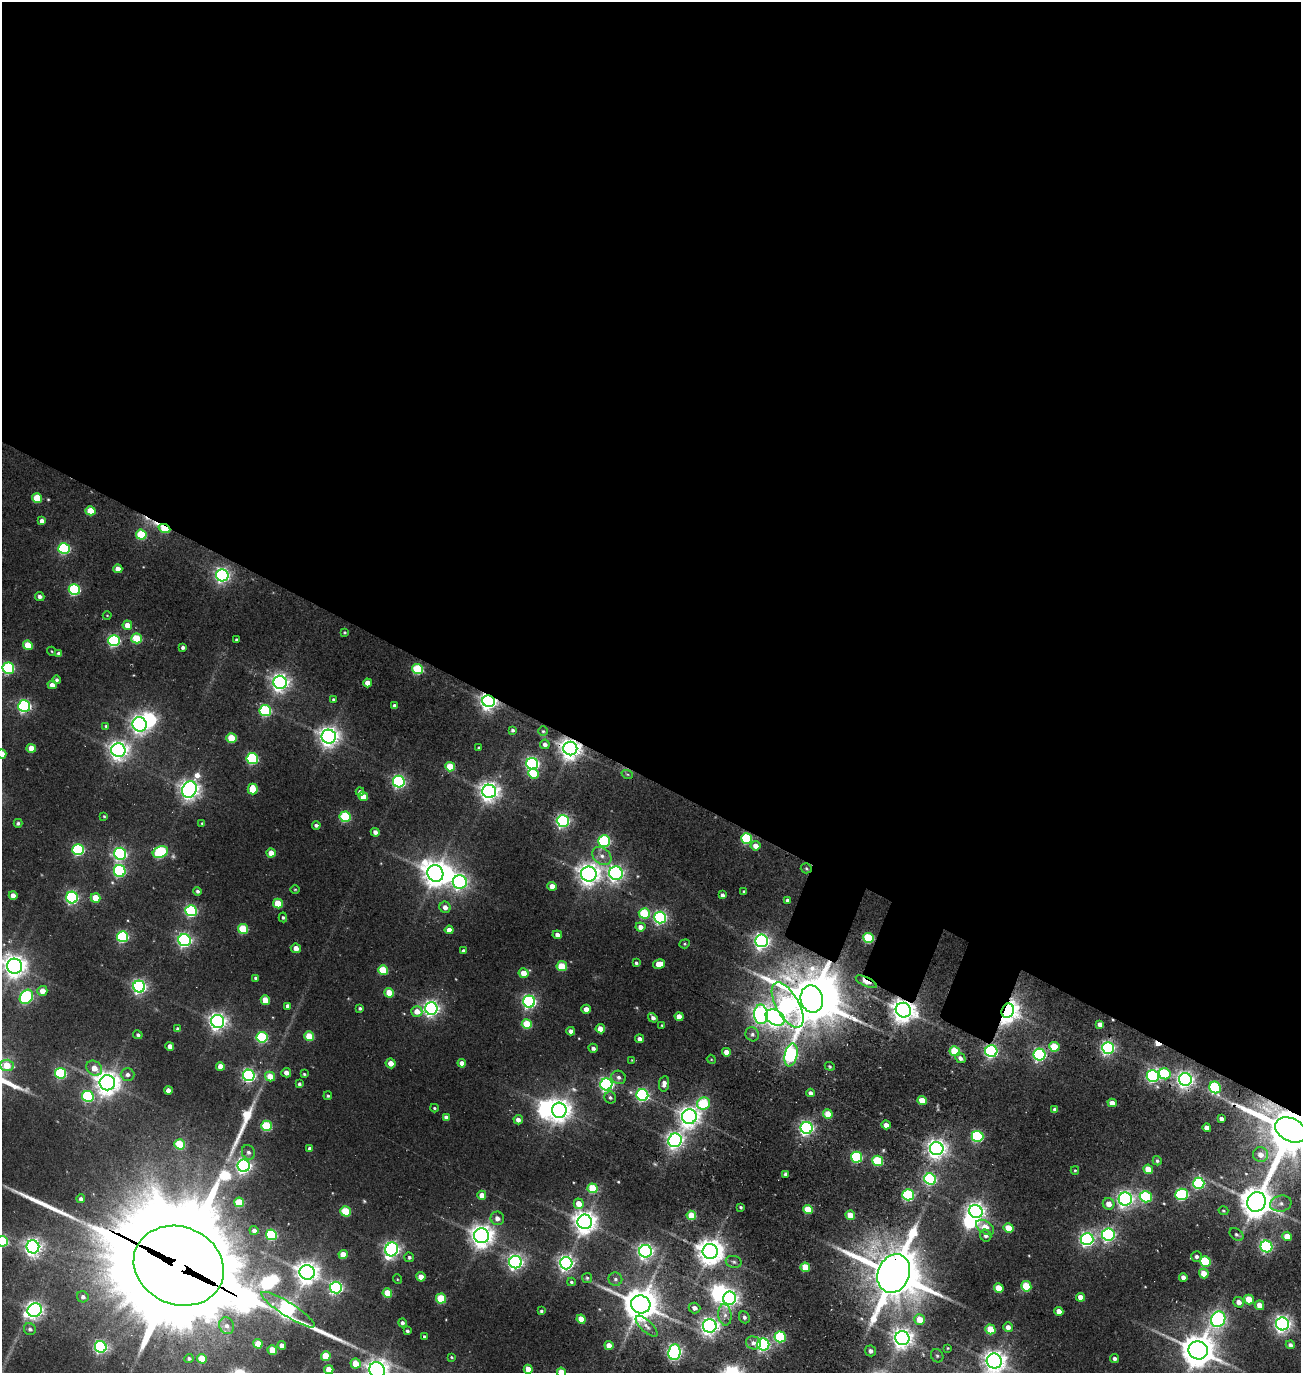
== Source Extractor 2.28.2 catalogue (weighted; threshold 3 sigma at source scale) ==
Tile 3 of 4 x 4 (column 3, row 1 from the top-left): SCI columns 2844-4142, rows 4290-5660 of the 5927 x 5905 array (HDU 1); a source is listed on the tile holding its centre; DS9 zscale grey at full resolution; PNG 1303 x 1375 px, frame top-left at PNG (2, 2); each listed source drawn as its Kron ellipse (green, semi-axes under 4 px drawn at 4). Shown black and unused: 58% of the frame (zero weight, under 3 of 5 exposures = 11% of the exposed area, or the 3 px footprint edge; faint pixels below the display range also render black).
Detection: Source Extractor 2.28.2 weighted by HDU 2 'WHT'; one run over the whole footprint, this tile lists its part. Background 0.14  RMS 0.047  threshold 0.212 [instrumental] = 3 sigma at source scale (4.5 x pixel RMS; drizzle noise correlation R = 1.50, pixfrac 1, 0.05/0.05 arcsec/px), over >= 5 px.
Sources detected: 337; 7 inside a brighter object's white glare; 3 cosmic-ray / hot-pixel residue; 3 long thin detections or spike segments (spike, bleed or trail) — neither listed nor drawn; the other 324 listed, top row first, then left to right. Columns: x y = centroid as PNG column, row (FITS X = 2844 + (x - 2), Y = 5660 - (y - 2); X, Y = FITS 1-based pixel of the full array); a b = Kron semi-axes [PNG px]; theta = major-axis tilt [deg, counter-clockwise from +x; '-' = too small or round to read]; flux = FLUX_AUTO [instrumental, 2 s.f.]
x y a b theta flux
37 498 5 4 - 140
90 511 5 4 - 97
42 521 4 4 - 20
164 528 6 4 -23 190
141 535 5 5 - 230
64 548 6 5 - 580
118 569 4 4 - 39
222 575 6 6 - 1300
74 590 5 5 - 500
40 596 4 4 - 11
107 615 4 3 - 3.3
127 625 5 4 - 41
345 632 4 4 - 6.7
136 638 5 5 - 210
236 640 3 3 - 7.1
114 641 6 5 - 710
28 645 5 4 - 95
183 647 4 4 - 13
51 651 4 3 - 3.6
59 654 4 4 - 18
8 668 6 5 - 500
418 669 5 5 - 290
56 680 4 4 - 10
280 682 7 6 - 2200
368 683 4 4 - 51
52 685 4 4 - 28
333 699 4 4 - 6.4
489 701 6 6 - 2100
24 706 6 6 - 820
395 706 4 4 - 17
265 711 6 5 - 450
140 724 7 7 - 1800
106 726 4 4 - 6.1
512 730 4 4 - 9.8
543 731 5 5 - 6.9
329 737 7 7 - 3000
231 738 5 5 - 150
545 744 5 4 - 19
479 747 3 2 - 3.8
31 748 5 4 - 66
570 749 7 6 - 3600
118 750 7 7 - 2600
2 754 5 4 - 45
252 758 6 5 - 500
532 764 6 6 - 1000
450 767 5 5 - 120
533 773 5 5 - 140
627 774 6 3 -18 6.2
399 782 6 6 - 900
253 789 5 5 - 130
189 790 8 7 - 2900
360 791 4 4 - 10
489 791 7 6 - 2800
363 796 5 4 - 58
104 816 4 3 - 4.4
345 817 5 5 - 340
563 821 6 6 - 960
18 823 4 4 - 9.4
202 823 4 3 - 4.9
316 825 4 4 - 11
375 832 4 4 - 19
747 839 5 5 - 370
604 841 6 6 - 530
755 846 5 4 - 34
78 850 5 5 - 560
160 852 8 5 20 500
271 853 4 4 - 60
120 854 6 6 - 900
602 856 10 8 -40 30
806 868 5 5 - 6.6
120 871 6 6 - 630
435 873 8 7 - 5300
616 873 7 6 - 1600
589 874 8 7 - 3500
460 882 7 7 - 1300
552 886 5 4 - 41
295 889 5 3 - 4.3
198 891 4 4 - 10
744 892 3 3 - 6.9
13 895 4 4 - 33
722 895 4 3 - 15
72 898 6 6 - 790
96 898 5 4 - 100
788 901 4 4 - 18
278 903 5 4 - 130
445 907 6 5 - 29
191 911 6 5 - 640
644 913 5 5 - 250
283 917 5 4 - 7.3
660 917 6 6 - 920
640 927 5 4 - 26
243 929 5 5 - 200
449 930 4 4 - 35
557 935 5 4 - 19
123 937 5 5 - 560
868 938 5 5 - 290
185 940 6 6 - 1200
762 941 6 6 - 1500
685 944 5 4 - 5.6
296 948 5 5 - 27
463 950 4 4 - 8.3
636 963 4 4 - 7.4
659 964 6 4 12 52
15 966 8 7 - 4100
562 966 5 5 - 150
383 970 5 5 - 180
524 973 5 4 - 67
256 978 3 3 - 9.5
866 982 11 4 -25 51
139 987 6 6 - 1200
42 991 5 5 - 47
389 993 5 4 - 80
26 997 8 6 53 680
812 999 13 11 -77 24000
265 1000 5 4 - 100
529 1002 6 6 - 1000
788 1005 25 11 -61 1200
288 1006 4 4 - 19
360 1008 4 3 - 9
431 1008 6 6 - 1700
586 1009 5 4 - 32
903 1010 8 7 - 4100
417 1011 5 5 - 50
1008 1011 7 6 - 3800
761 1014 10 7 -85 2000
679 1017 4 4 - 52
653 1018 5 4 - 16
775 1018 10 7 -30 2000
218 1021 6 6 - 2100
527 1024 5 5 - 180
1100 1024 4 4 - 28
662 1025 4 3 - 5.6
178 1029 4 3 - 15
600 1029 4 4 - 59
571 1031 4 4 - 22
752 1034 7 6 - 13
138 1035 5 4 - 11
309 1036 5 4 - 130
262 1037 5 5 - 440
640 1039 4 4 - 21
170 1046 4 4 - 23
1054 1047 5 5 - 150
593 1048 4 4 - 15
1108 1048 6 6 - 1100
955 1051 5 5 - 180
991 1051 6 6 - 870
726 1052 4 4 - 37
791 1055 11 6 78 1100
1039 1055 6 6 - 860
960 1058 5 4 - 17
711 1059 5 3 - 4
632 1060 3 2 - 2.3
391 1063 5 5 - 37
462 1063 4 4 - 25
7 1065 7 6 - 110
220 1066 4 4 - 43
830 1066 5 4 - 6.1
94 1068 8 7 - 70
61 1073 5 5 - 430
286 1073 5 4 - 19
304 1074 3 3 - 5.7
1165 1074 6 5 - 270
127 1075 7 6 - 17
249 1075 6 5 - 1000
270 1076 5 4 - 69
1153 1076 6 6 - 920
619 1077 7 6 - 18
1185 1079 6 6 - 1900
107 1083 8 7 - 4600
299 1084 4 4 - 7.6
606 1084 6 6 - 1000
664 1084 8 5 80 25
1215 1087 6 5 - 420
168 1091 4 4 - 35
810 1093 4 4 - 19
642 1095 6 5 - 770
88 1096 6 5 - 470
328 1096 4 4 - 7.9
610 1097 6 5 - 11
922 1101 4 4 - 80
704 1103 6 6 - 300
1112 1103 4 4 - 33
434 1108 4 3 - 5.4
1055 1109 4 3 - 11
559 1110 7 7 - 3900
828 1114 5 4 - 85
446 1117 4 4 - 18
689 1117 7 7 - 3100
1221 1119 4 3 - 17
518 1120 4 4 - 26
886 1125 5 4 - 27
267 1126 5 5 - 280
807 1128 6 6 - 1200
1207 1128 4 4 - 34
1291 1130 16 11 -27 35000
977 1136 6 5 - 530
675 1140 7 6 - 1900
180 1144 5 5 - 210
309 1148 3 3 - 9.7
937 1149 7 6 - 2700
248 1152 7 6 - 15
1261 1155 7 7 - 39
856 1157 5 5 - 460
878 1161 5 5 - 270
1157 1161 5 4 - 8.9
244 1166 6 6 - 1500
1148 1169 5 4 - 79
1075 1170 4 3 - 5.1
785 1174 4 3 - 13
930 1179 6 5 - 620
1199 1183 6 5 - 530
592 1188 5 5 - 190
1182 1194 6 5 - 580
482 1195 4 4 - 44
908 1195 5 5 - 570
1146 1197 6 5 - 470
81 1199 4 4 - 12
1125 1199 6 6 - 1800
239 1202 5 4 - 200
1256 1202 10 9 - 9000
579 1204 5 5 - 53
1109 1204 6 5 - 41
1281 1204 11 8 13 24
741 1207 3 3 - 7
808 1209 5 4 - 120
345 1211 5 5 - 200
976 1211 7 6 - 2200
1223 1211 5 4 - 5.6
691 1215 5 4 - 110
850 1215 5 4 - 82
497 1218 7 6 - 27
585 1222 7 7 - 4100
985 1227 10 6 -34 83
1009 1228 5 4 - 84
254 1230 4 4 - 14
1237 1234 7 5 -38 12
271 1235 5 5 - 400
1108 1235 6 6 - 1000
482 1236 7 7 - 4000
986 1236 6 5 - 15
1287 1236 5 4 - 63
1087 1239 6 6 - 1300
2 1241 5 5 - 360
1266 1246 6 5 - 750
33 1247 6 6 - 1900
392 1249 7 6 - 1600
645 1251 6 6 - 1700
710 1251 7 7 - 5500
343 1255 4 4 - 66
409 1257 5 4 - 8
1196 1257 5 5 - 15
1205 1261 5 5 - 290
515 1262 6 6 - 1600
734 1262 8 6 -15 12
566 1263 6 6 - 1600
179 1266 46 39 -23 190000
805 1267 5 4 - 110
307 1272 7 7 - 4000
894 1273 20 15 67 26000
1204 1273 5 4 - 64
421 1277 4 4 - 57
1183 1277 4 4 - 26
587 1278 5 5 - 7.9
397 1279 5 3 - 3.6
615 1279 7 6 - 14
571 1282 4 3 - 7.6
1026 1286 5 5 - 210
336 1288 6 6 - 860
999 1288 5 4 - 110
387 1293 5 4 - 120
83 1297 6 5 - 13
1080 1297 4 4 - 38
441 1298 5 5 - 210
729 1298 7 6 - 1700
1249 1299 5 4 - 100
1239 1302 5 5 - 29
641 1304 10 9 - 11000
1259 1305 5 4 - 37
694 1308 6 5 - 20
35 1310 7 6 - 2000
288 1310 31 7 -32 1900
541 1311 3 3 - 7.5
1059 1311 4 4 - 38
725 1315 11 6 -84 25
744 1317 6 5 - 10
581 1319 5 4 - 83
920 1319 5 5 - 78
1218 1319 8 7 - 1300
402 1323 4 4 - 11
1282 1324 6 6 - 1900
227 1326 8 7 - 22
647 1326 14 5 -44 22
710 1326 7 6 - 2100
1008 1327 5 5 - 24
30 1329 6 5 - 12
990 1329 5 5 - 140
407 1331 4 3 - 10
424 1336 3 3 - 6
780 1337 5 5 - 420
902 1338 7 7 - 3100
753 1343 7 6 - 23
258 1344 4 4 - 96
763 1344 6 6 - 960
282 1345 4 4 - 32
1290 1345 4 4 - 15
609 1346 4 4 - 56
101 1347 6 5 - 910
948 1348 4 3 - 4.1
272 1350 5 4 - 70
1198 1350 10 9 - 10000
870 1351 5 5 - 17
674 1352 8 6 85 1300
326 1356 5 4 - 150
937 1356 7 6 - 11
452 1357 3 3 - 4.4
189 1358 4 4 - 7.6
202 1359 5 4 - 84
1115 1359 4 4 - 13
994 1361 7 7 - 3400
355 1363 5 5 - 81
528 1369 4 4 - 49
329 1370 4 4 - 68
377 1370 8 7 - 3600
562 1372 5 4 - 85
Overlapping masked pixels (flux is a lower limit): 13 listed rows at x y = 164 528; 489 701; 570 749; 868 938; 866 982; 812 999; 903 1010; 1008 1011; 991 1051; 1039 1055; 1153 1076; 1291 1130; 179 1266
Isophote crosses this tile's border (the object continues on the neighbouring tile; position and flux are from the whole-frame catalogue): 9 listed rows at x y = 2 754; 15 966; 1291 1130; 2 1241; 1198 1350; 994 1361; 329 1370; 377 1370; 562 1372